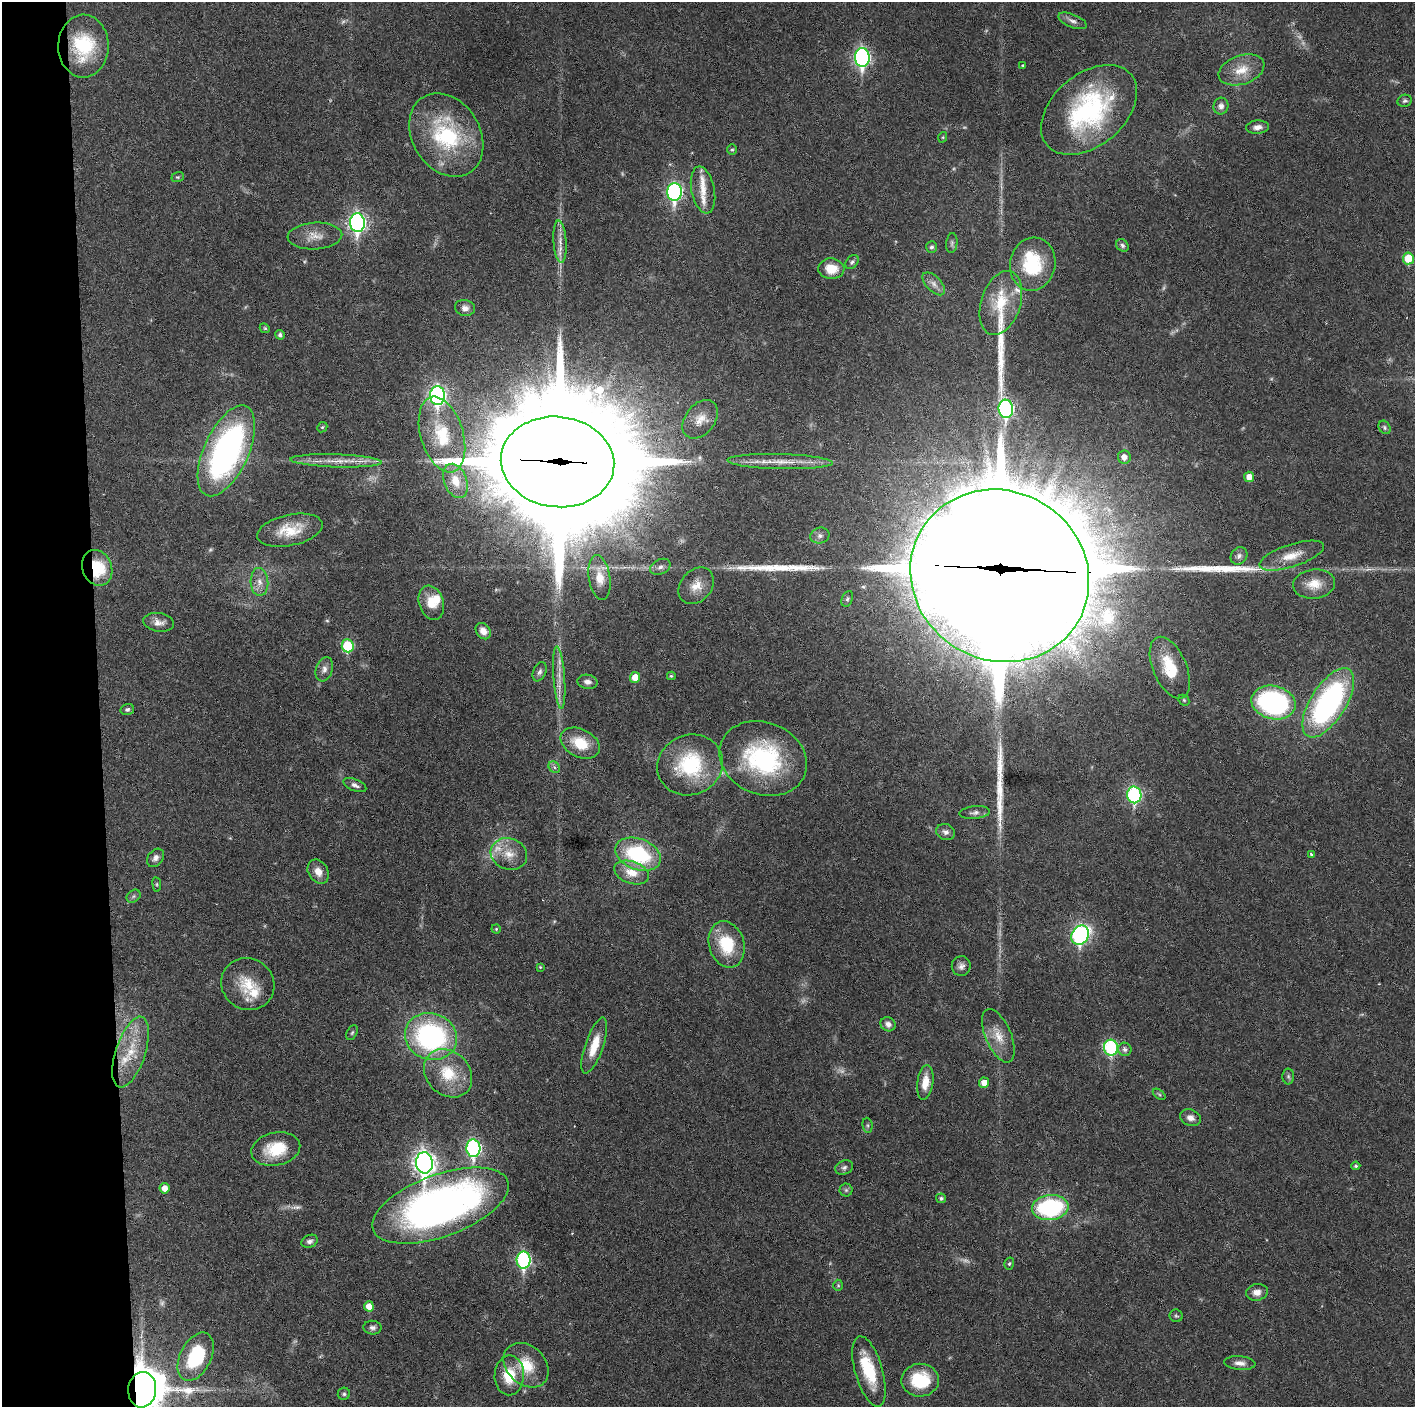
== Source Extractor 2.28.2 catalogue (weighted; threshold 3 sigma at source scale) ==
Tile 4 of 3 x 3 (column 1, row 2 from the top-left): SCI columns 1-1413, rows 1406-2810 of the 4240 x 4217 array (HDU 1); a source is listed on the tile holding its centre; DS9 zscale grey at full resolution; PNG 1417 x 1409 px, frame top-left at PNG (2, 2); each listed source drawn as its Kron ellipse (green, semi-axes under 4 px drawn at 4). Shown black and unused: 7% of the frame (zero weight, under 3 of 6 exposures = <1% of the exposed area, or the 3 px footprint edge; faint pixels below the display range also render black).
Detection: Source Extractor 2.28.2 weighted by HDU 2 'WHT'; one run over the whole footprint, this tile lists its part. Background 0.0251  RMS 0.002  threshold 0.00815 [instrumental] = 3 sigma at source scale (4.09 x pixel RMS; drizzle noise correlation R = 1.36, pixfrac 0.8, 0.05/0.05 arcsec/px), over >= 5 px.
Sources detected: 168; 13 too faint to see at this stretch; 7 inside a brighter object's white glare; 5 long thin detections or spike segments (spike, bleed or trail) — neither listed nor drawn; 10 inside a brighter listed object's ellipse — not listed separately; the other 133 listed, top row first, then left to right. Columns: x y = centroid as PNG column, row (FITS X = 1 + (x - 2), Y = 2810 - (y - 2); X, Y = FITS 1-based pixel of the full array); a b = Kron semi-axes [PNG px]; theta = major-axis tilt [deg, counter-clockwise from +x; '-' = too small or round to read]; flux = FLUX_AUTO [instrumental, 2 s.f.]
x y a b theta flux
1072 21 15 6 -22 0.9
83 46 31 25 89 12
862 57 9 7 -88 51
1023 65 3 2 - 0.18
1241 70 23 14 19 3.7
1405 101 7 6 - 0.43
1221 106 8 7 - 0.93
1089 110 55 36 40 30
1257 127 11 6 4 1.1
446 135 44 34 -59 19
943 137 5 3 - 0.19
732 150 5 5 - 0.26
178 177 6 5 - 0.29
703 190 24 11 -78 2.5
674 192 9 7 -90 43
357 223 9 7 -87 63
315 236 27 13 3 2.7
560 242 21 6 -86 1.8
952 243 10 5 85 0.49
1122 245 7 5 -46 0.45
932 247 6 5 - 0.54
1408 258 6 5 - 5.4
852 262 8 5 47 0.45
1033 264 26 22 79 11
831 269 13 10 -3 3.4
934 284 14 7 -46 1.2
1001 303 33 19 72 7.4
465 308 10 8 -11 1
265 328 5 4 - 0.26
280 335 5 4 - 0.54
438 396 9 7 -87 60
1006 409 9 7 -83 40
700 419 21 15 52 2.6
322 427 5 4 - 0.25
1385 427 7 5 -57 0.38
442 435 39 21 -73 10
226 451 49 22 66 57
1124 457 7 6 - 1.4
336 461 46 6 -2 3.5
557 462 57 45 -6 8100
780 462 52 7 -2 4.1
1249 477 5 5 - 1.6
456 481 18 11 -68 2.9
290 530 33 15 12 5.3
820 536 9 8 - 0.83
1239 556 9 8 - 0.79
1292 556 34 11 18 3.5
660 567 11 7 26 0.88
97 568 18 14 -68 8.2
1000 576 91 84 -31 11000
600 578 23 10 -81 2.8
259 582 14 9 -87 1.5
1314 584 21 14 6 3.3
696 586 20 15 48 2.9
847 599 8 5 67 0.41
431 603 17 12 -71 3.2
158 622 15 9 -9 1.4
483 631 9 6 -55 1.3
348 646 6 6 - 10
1170 668 33 17 -67 7.8
324 669 12 8 71 1
540 672 10 6 67 0.59
671 676 4 3 - 0.28
635 677 5 5 - 2.3
559 678 31 5 -86 2.4
587 682 10 7 -9 0.87
1184 700 6 5 - 0.28
1274 703 22 16 -13 38
1328 703 39 17 58 45
127 709 7 5 16 0.4
580 743 21 14 -27 5.2
763 758 45 36 -23 24
690 765 33 30 24 15
554 767 6 5 - 0.41
355 785 12 5 -23 0.82
1134 795 8 7 - 27
975 812 15 6 5 0.81
946 832 9 8 - 0.82
509 854 18 15 -21 3.3
638 854 23 15 -20 17
1311 855 4 3 - 0.4
155 858 10 7 51 0.85
318 872 13 9 -58 1.8
632 872 18 11 -19 3.2
157 884 7 3 -82 0.26
133 896 7 5 36 0.44
496 929 4 4 - 0.22
1080 935 10 8 60 38
727 944 23 17 -73 8.1
961 966 10 9 - 0.9
540 967 4 4 - 0.2
248 984 27 25 -35 6
888 1024 8 7 - 1.1
352 1033 8 5 62 0.33
998 1036 28 13 -67 3.4
431 1037 26 23 -21 34
594 1046 29 9 71 4.1
1111 1048 8 7 - 22
1125 1049 7 6 - 0.73
131 1052 37 15 72 6.5
448 1073 26 21 -46 6.7
1288 1076 8 6 -89 0.39
925 1082 17 8 82 2.8
984 1083 5 5 - 1.6
1159 1094 7 4 -37 0.32
1190 1118 11 8 -22 1.2
867 1125 8 5 -84 0.36
473 1148 9 7 -86 34
276 1149 25 16 11 6.8
424 1163 10 8 -86 120
1356 1166 4 4 - 0.32
844 1167 9 7 22 0.56
165 1188 5 5 - 1.5
846 1190 6 6 - 0.43
941 1198 5 4 - 0.4
440 1206 72 31 20 110
1050 1208 18 12 6 22
310 1241 8 6 22 0.66
524 1260 8 7 - 30
1009 1264 6 4 73 0.29
838 1285 6 5 - 0.28
1257 1292 11 8 11 1.4
369 1306 5 5 - 1.9
1176 1316 6 6 - 0.32
372 1328 9 7 -8 0.68
196 1357 26 15 63 12
1240 1363 16 7 -5 1.2
526 1365 25 19 -44 5.6
869 1371 36 13 -74 8.4
509 1375 20 14 89 5
920 1380 19 16 2 8.3
142 1390 17 14 84 650
344 1394 6 6 - 0.38
Overlapping masked pixels (flux is a lower limit): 4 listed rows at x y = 557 462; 97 568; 1000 576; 142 1390
Isophote crosses this tile's border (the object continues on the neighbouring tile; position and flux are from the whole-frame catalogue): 1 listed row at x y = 142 1390